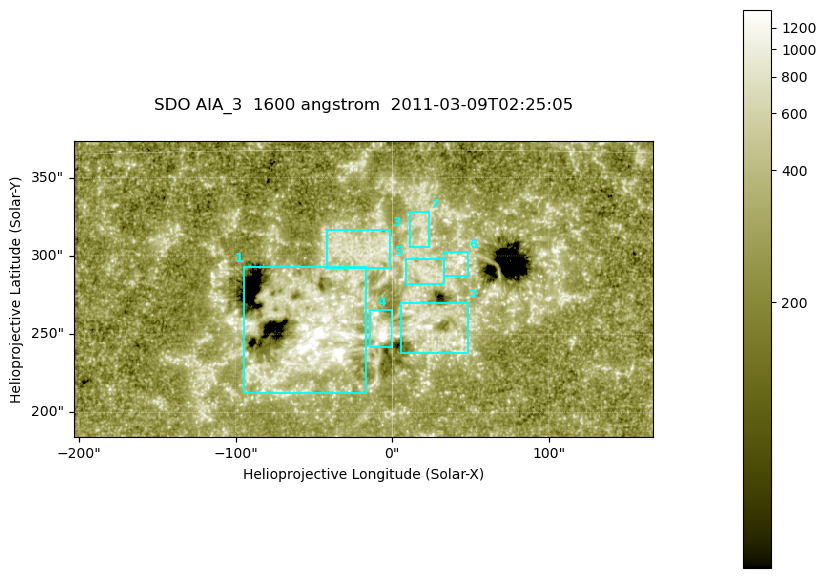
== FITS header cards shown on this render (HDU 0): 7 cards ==
TELESCOP= 'SDO     '           /
INSTRUME= 'AIA_3   '           /
WAVELNTH=                 1600 /
WAVEUNIT= 'angstrom'           /
DATE-OBS= '2011-03-09T02:25:05.120' /
CTYPE1  = 'HPLN-TAN'           /
CTYPE2  = 'HPLT-TAN'           /

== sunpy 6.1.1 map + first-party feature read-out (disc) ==
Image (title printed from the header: SDO AIA_3  1600 angstrom  2011-03-09T02:25:05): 607 x 311 px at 0.609 arcsec/px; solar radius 967 arcsec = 1586 px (partial field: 2.4% of the solar disc is inside the frame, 100% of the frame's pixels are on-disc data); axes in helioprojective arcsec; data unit not stated in the header (colour bar unlabelled)
Pointing: header CRPIX1/2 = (2052.59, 2044.23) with CRVAL1/2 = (0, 0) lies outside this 607 x 311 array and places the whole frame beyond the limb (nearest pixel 1.42 R_sun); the SolarSoft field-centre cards XCEN/YCEN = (-18.57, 278.9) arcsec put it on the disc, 1772 arcsec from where CRPIX/CRVAL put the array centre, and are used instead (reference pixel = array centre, CRVAL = XCEN/YCEN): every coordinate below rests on XCEN/YCEN
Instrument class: DISC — disc imager (sunpy class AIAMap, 1600 A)
Bright regions (active regions / flare kernels): reference = the on-disc median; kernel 5 px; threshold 5 sigma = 429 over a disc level ~260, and >= 1.15x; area >= 188 px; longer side >= 4 px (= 2.4 arcsec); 7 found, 7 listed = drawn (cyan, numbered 1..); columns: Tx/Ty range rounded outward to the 2 arcsec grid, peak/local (2 s.f.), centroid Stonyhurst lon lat
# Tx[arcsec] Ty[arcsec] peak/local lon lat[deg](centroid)
1 -96..-16 212..294 17 -3 +8
2 4..48 238..270 5.8 +1 +8
3 -42..0 292..318 3.8 -1 +11
4 -14..0 242..266 17 +0 +8
5 8..34 282..298 3.4 +1 +10
6 32..48 286..304 6.3 +3 +10
7 10..24 306..328 3.6 +1 +12